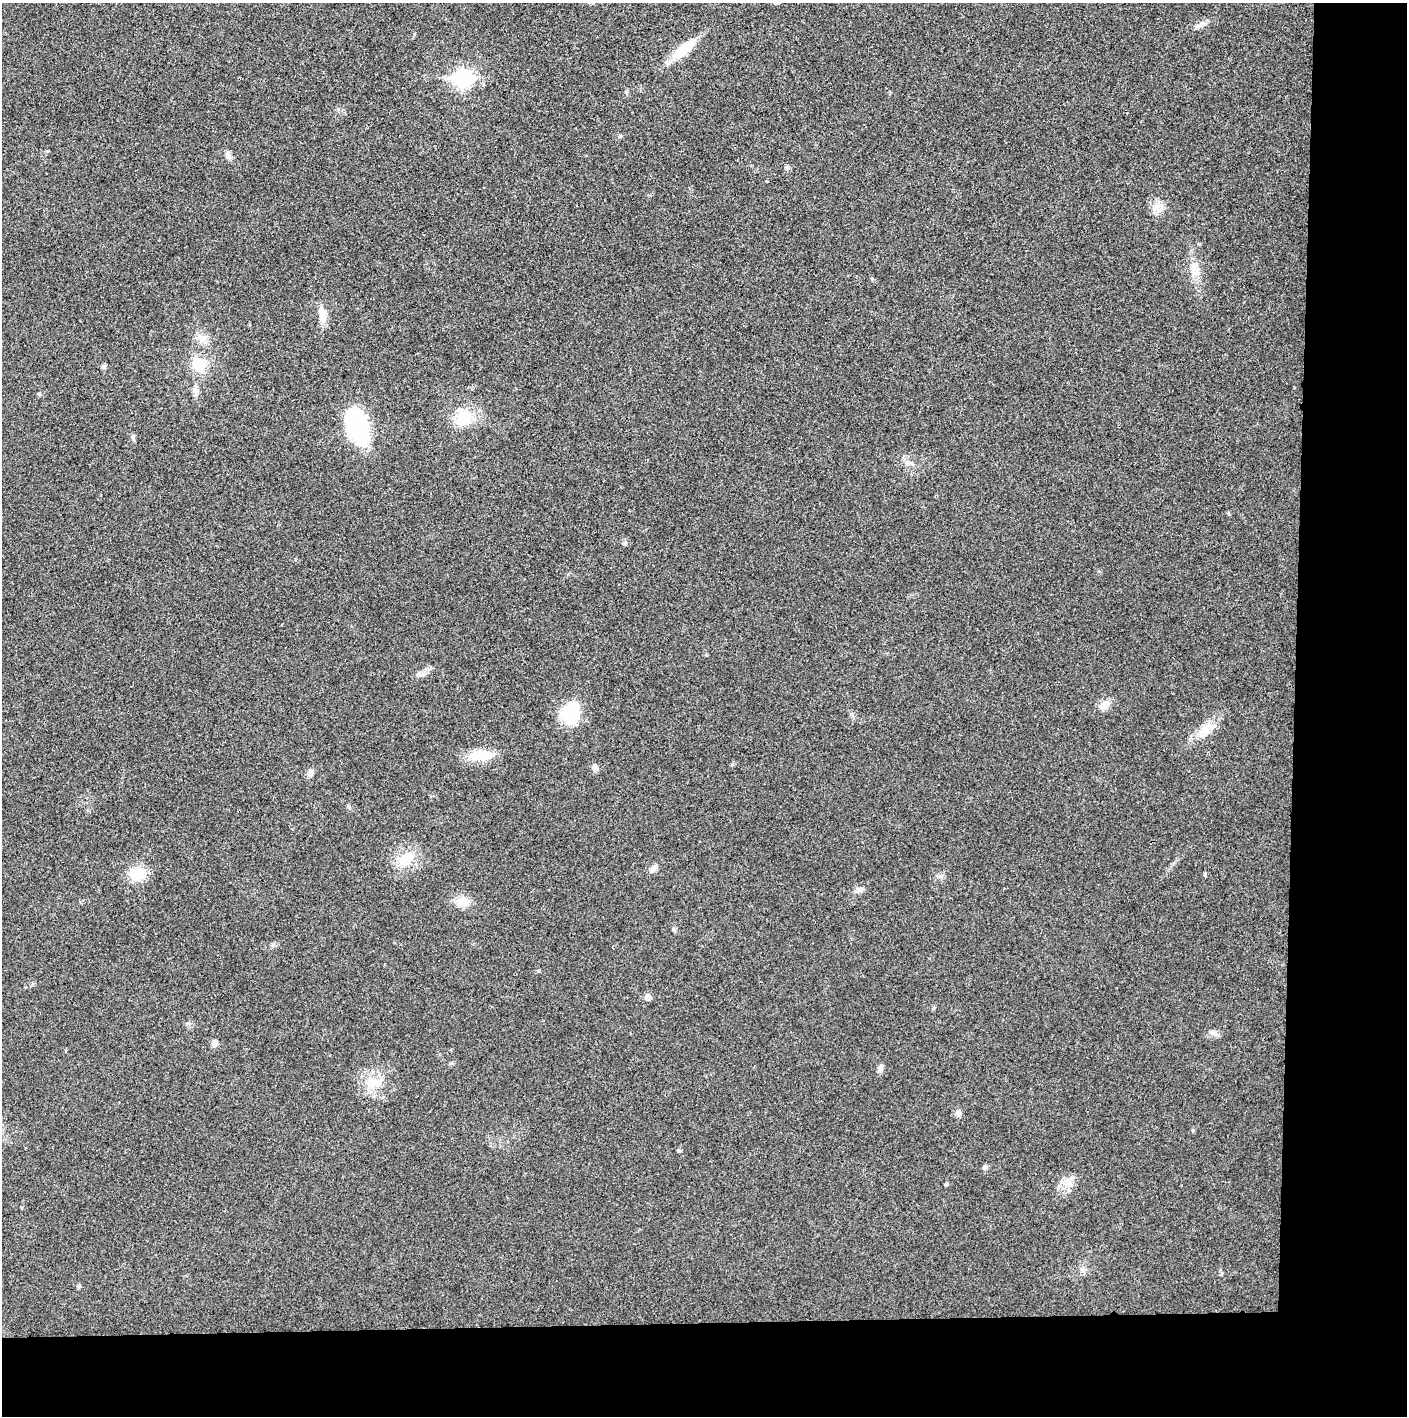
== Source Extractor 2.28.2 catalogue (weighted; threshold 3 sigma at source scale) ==
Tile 9 of 3 x 3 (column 3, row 3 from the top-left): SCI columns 2813-4217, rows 21-1434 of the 4224 x 4264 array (HDU 1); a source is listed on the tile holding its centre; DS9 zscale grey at full resolution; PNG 1409 x 1418 px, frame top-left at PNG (2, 3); no overlay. Shown black and unused: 14% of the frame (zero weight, under 3 of 4 exposures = <1% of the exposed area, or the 3 px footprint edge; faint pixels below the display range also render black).
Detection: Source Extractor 2.28.2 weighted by HDU 2 'WHT'; one run over the whole footprint, this tile lists its part. Background 0.0259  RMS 0.006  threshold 0.0268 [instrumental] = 3 sigma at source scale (4.5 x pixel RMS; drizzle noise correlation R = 1.50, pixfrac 1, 0.05/0.05 arcsec/px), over >= 5 px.
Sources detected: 40; all 40 listed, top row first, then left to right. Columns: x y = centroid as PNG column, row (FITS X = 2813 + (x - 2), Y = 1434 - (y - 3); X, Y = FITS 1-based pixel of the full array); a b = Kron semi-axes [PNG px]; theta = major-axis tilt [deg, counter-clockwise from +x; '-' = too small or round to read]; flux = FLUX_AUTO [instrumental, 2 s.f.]
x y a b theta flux
1200 25 19 4 34 2.6
684 49 35 11 38 16
463 78 9 7 1 170
228 155 11 6 -89 2
1156 207 13 10 37 5
1193 267 13 5 -69 3.5
323 315 24 9 -82 5.9
202 338 14 7 5 3.8
199 364 16 13 -68 14
104 366 6 5 - 1.2
195 390 12 6 85 2.5
39 394 5 4 - 0.67
463 418 18 15 48 17
358 427 36 19 -71 68
133 437 9 5 -77 1.2
909 463 10 6 1 2.1
1104 705 14 9 37 5.1
571 713 25 19 67 23
1206 729 15 12 63 6.8
480 756 29 12 1 14
595 767 9 7 -44 2
310 773 9 6 80 2.1
406 859 18 13 44 14
653 869 11 6 53 2.5
137 873 14 13 - 15
1205 874 5 4 - 0.78
860 890 10 6 27 2.1
462 902 13 10 7 8.7
648 997 6 5 - 4.1
1212 1032 7 6 - 1.6
214 1044 8 6 82 2.6
880 1069 10 6 81 2.2
374 1083 18 12 8 9.7
958 1113 8 7 - 2
1193 1130 5 4 - 0.7
679 1151 5 4 - 0.95
985 1167 7 5 77 1.3
946 1184 5 3 - 0.67
1068 1184 11 9 -35 4.5
79 1286 6 5 - 0.84
Unlisted compact peaks at least as high as the median listed source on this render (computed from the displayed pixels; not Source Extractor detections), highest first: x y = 673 929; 538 971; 787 168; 620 136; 451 1063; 349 807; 625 543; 872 279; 626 92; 273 945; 417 675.